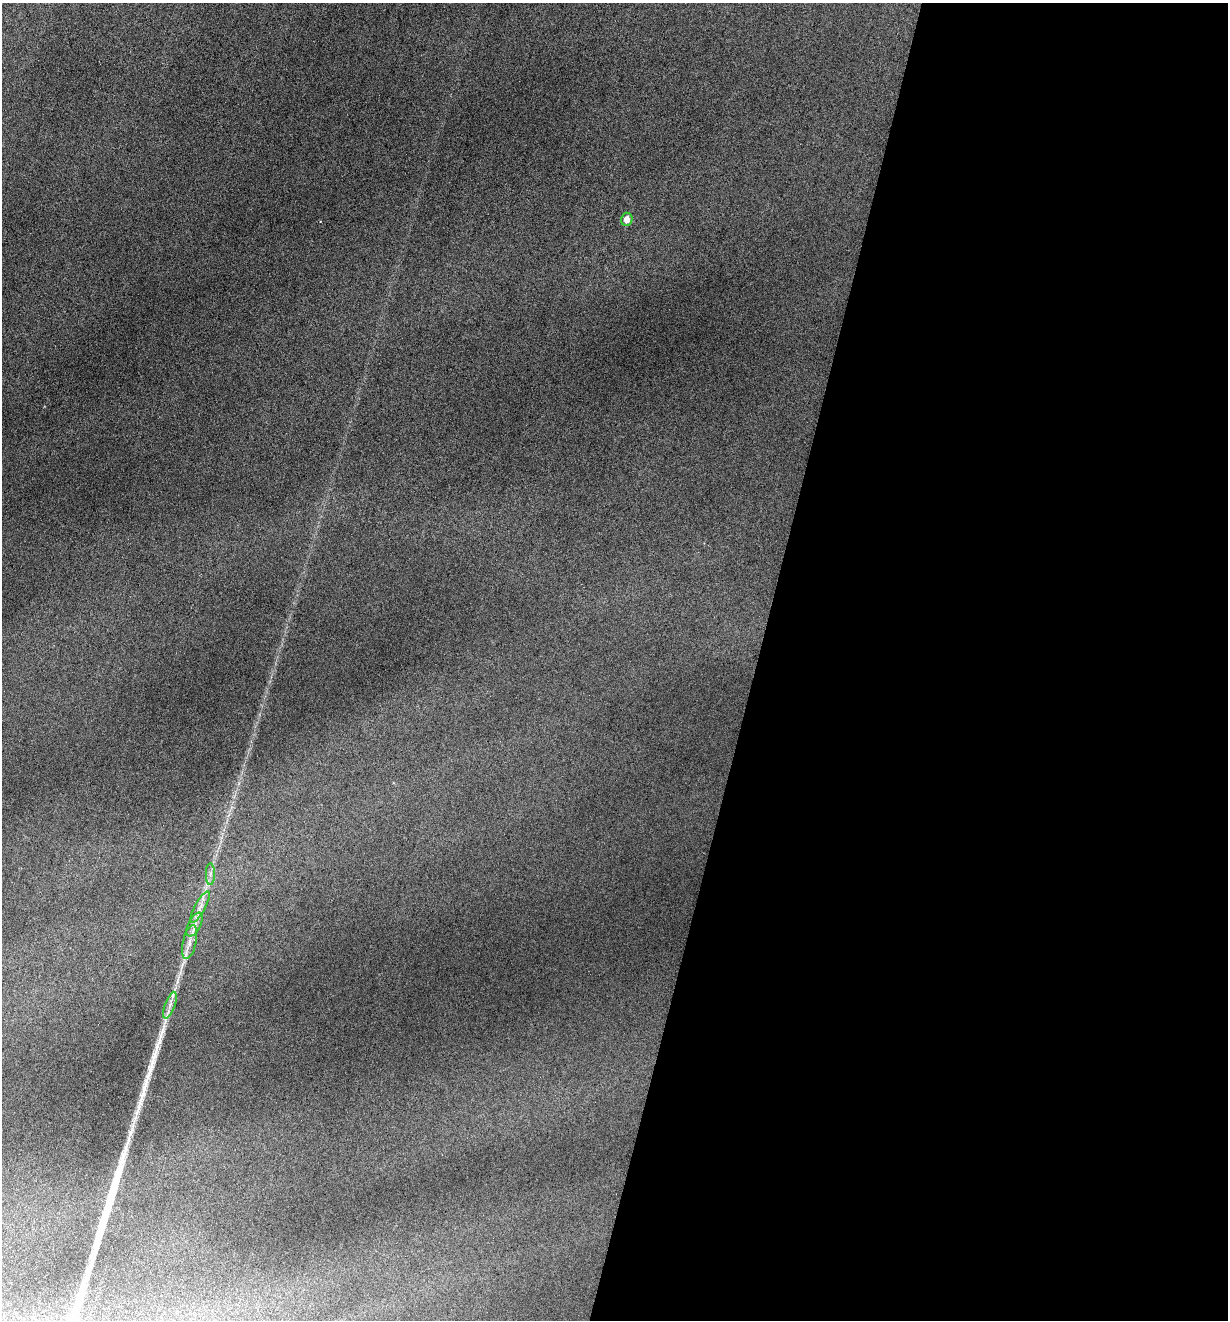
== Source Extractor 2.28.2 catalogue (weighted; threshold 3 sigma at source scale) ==
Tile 12 of 4 x 4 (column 4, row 3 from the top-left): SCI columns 3813-5038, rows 1322-2639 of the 5297 x 5275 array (HDU 1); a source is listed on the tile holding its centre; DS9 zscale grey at full resolution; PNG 1230 x 1322 px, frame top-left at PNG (2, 3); each listed source drawn as its Kron ellipse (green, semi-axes under 4 px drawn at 4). Shown black and unused: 38% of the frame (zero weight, under 3 of 6 exposures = <1% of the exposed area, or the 3 px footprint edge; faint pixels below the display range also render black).
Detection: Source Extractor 2.28.2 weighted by HDU 2 'WHT'; one run over the whole footprint, this tile lists its part. Background 0.0601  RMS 0.0063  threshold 0.0259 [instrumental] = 3 sigma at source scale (4.09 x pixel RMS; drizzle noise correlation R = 1.36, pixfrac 0.8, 0.05/0.05 arcsec/px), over >= 5 px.
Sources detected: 7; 1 inside a brighter listed object's ellipse — not listed separately; the other 6 listed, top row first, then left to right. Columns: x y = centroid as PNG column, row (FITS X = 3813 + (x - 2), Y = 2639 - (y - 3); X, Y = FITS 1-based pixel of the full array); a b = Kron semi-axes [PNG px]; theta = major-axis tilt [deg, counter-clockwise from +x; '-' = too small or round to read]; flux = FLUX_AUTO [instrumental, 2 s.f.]
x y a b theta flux
627 219 6 5 - 5.1
210 874 11 4 90 2
200 907 17 5 62 3.9
195 924 13 6 62 3.7
189 942 17 6 77 4.8
170 1005 14 5 70 3.7